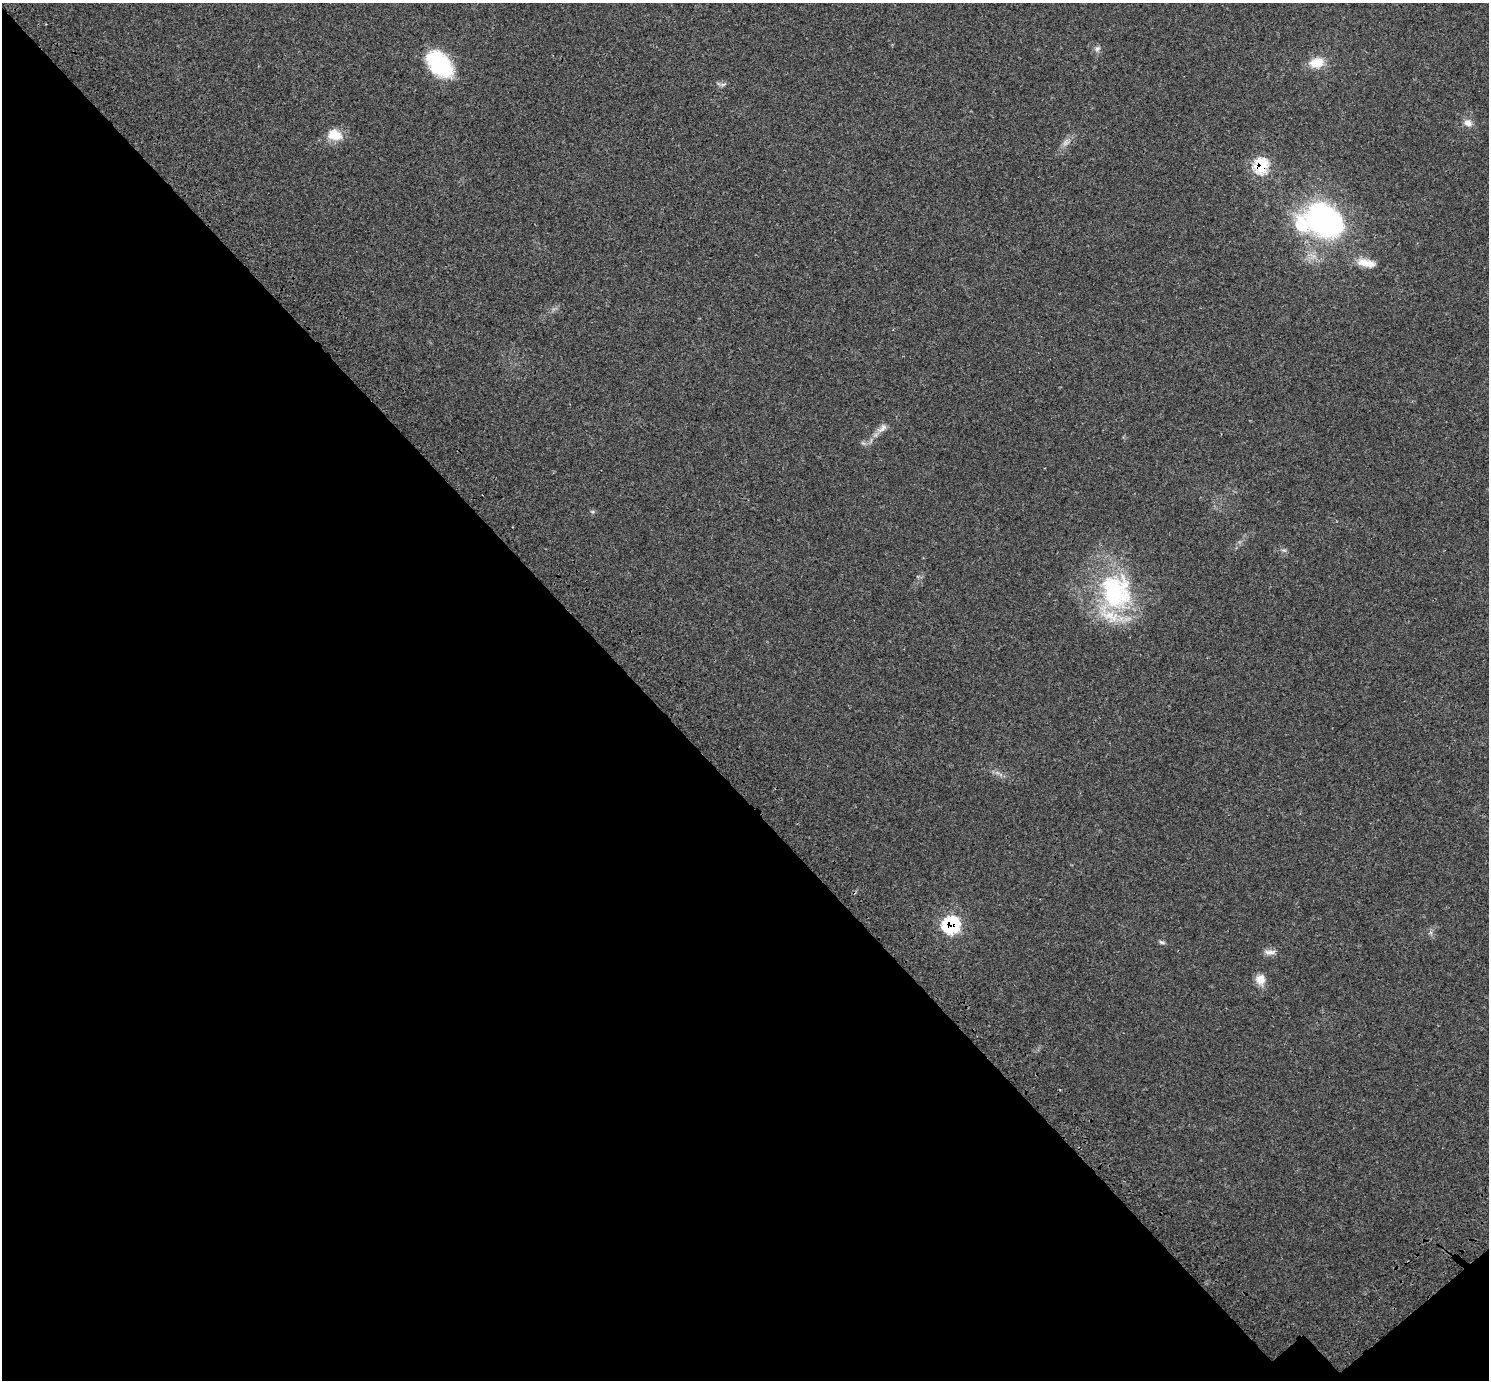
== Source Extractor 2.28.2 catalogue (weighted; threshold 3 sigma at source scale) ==
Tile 14 of 4 x 4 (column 2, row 4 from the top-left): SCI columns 1619-3105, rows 308-1685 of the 6217 x 6189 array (HDU 1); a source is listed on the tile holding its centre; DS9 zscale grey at full resolution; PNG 1491 x 1382 px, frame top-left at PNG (2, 3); no overlay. Shown black and unused: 44% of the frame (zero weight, under 3 of 4 exposures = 9% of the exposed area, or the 3 px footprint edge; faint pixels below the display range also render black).
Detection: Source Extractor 2.28.2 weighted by HDU 2 'WHT'; one run over the whole footprint, this tile lists its part. Background 0.0414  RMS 0.0038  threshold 0.017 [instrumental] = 3 sigma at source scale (4.5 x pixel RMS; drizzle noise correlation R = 1.50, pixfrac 1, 0.0396/0.0396 arcsec/px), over >= 5 px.
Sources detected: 18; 1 too faint to see at this stretch — not listed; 1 inside a brighter listed object's ellipse — not listed separately; the other 16 listed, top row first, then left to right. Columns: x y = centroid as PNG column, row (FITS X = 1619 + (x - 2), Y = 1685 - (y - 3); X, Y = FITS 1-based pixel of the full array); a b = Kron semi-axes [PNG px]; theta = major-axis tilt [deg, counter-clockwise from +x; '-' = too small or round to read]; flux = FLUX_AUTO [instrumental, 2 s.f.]
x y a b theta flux
1097 49 9 7 81 1.2
1317 63 17 12 14 6.7
440 64 29 18 -48 30
722 84 8 4 9 0.83
1468 123 11 9 -26 2.5
335 135 19 14 -10 5.9
1261 166 11 9 74 24
1324 220 41 30 -37 91
1366 263 25 10 -12 5.7
882 428 17 8 44 2.6
1284 550 7 4 -18 0.64
1115 591 52 42 -74 52
951 925 11 10 - 32
1162 942 9 4 -18 0.79
1270 952 17 7 0 2
1260 979 13 12 - 3.7
Overlapping masked pixels (flux is a lower limit): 2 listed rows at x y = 1261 166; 951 925